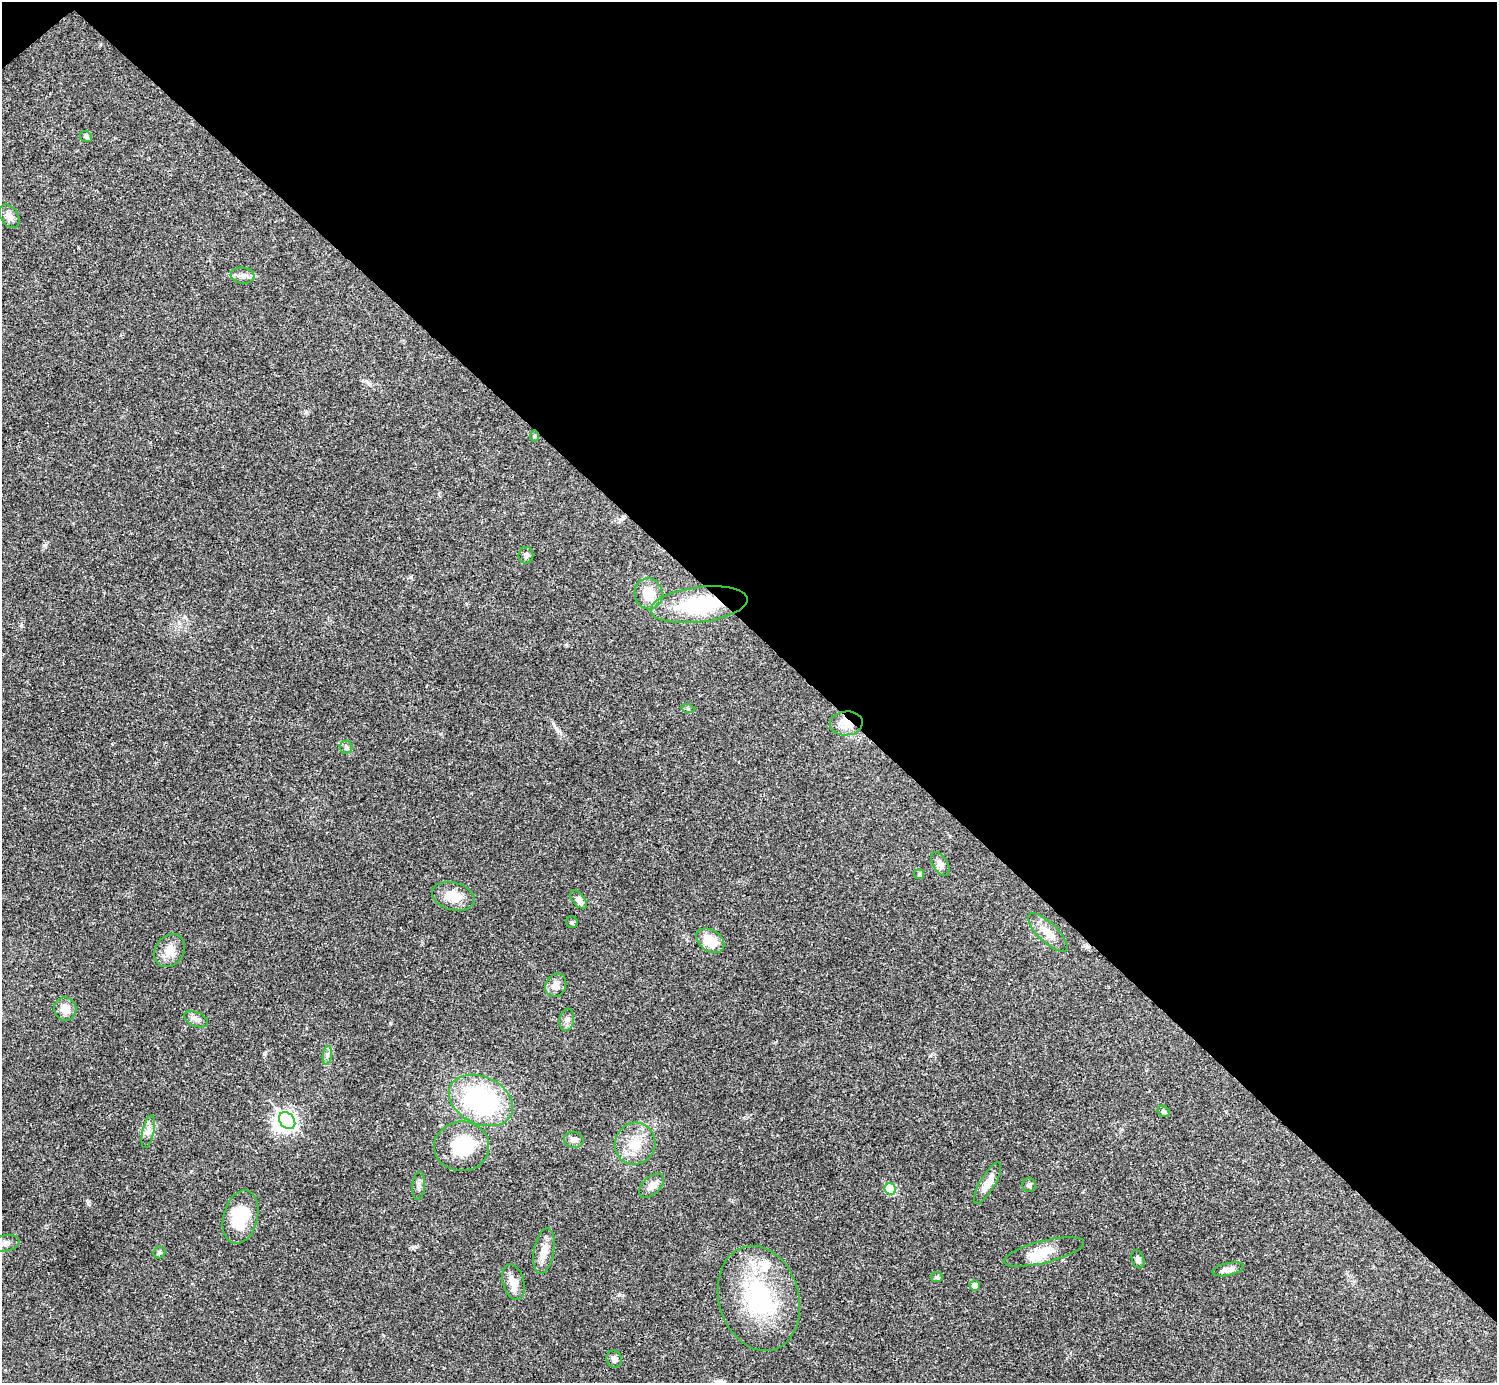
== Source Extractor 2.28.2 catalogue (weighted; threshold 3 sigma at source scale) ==
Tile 3 of 4 x 4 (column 3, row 1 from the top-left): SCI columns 2990-4484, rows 4302-5682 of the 5981 x 5981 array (HDU 1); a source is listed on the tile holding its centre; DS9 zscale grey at full resolution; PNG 1499 x 1385 px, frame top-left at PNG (2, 2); each listed source drawn as its Kron ellipse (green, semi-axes under 4 px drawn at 4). Shown black and unused: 46% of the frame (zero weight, under 3 of 4 exposures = <1% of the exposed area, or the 3 px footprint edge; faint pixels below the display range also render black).
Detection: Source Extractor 2.28.2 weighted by HDU 2 'WHT'; one run over the whole footprint, this tile lists its part. Background 0.0208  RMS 0.0022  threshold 0.0101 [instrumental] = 3 sigma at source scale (4.5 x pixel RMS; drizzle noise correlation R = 1.50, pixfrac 1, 0.05/0.05 arcsec/px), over >= 5 px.
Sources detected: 50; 2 inside a brighter object's white glare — neither listed nor drawn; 1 inside a brighter listed object's ellipse — not listed separately; the other 47 listed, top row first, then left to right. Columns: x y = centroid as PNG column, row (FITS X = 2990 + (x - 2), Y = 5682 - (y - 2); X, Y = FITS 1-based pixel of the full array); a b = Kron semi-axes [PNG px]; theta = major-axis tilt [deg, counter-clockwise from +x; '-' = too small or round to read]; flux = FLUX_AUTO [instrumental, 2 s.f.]
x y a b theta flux
86 137 6 5 - 0.55
9 216 13 9 -57 1.4
243 275 12 8 -6 1.1
534 436 6 4 90 0.25
526 555 8 7 - 0.75
649 594 16 14 -78 4.1
699 605 49 17 7 18
688 709 6 4 -18 0.35
846 723 16 12 4 3
346 747 6 6 - 0.59
940 864 13 7 -60 1.3
919 874 5 5 - 0.33
453 896 22 13 -15 4.2
579 900 11 6 -50 1.2
572 922 6 6 - 0.42
1048 932 26 9 -44 2.9
710 941 15 10 -35 4.5
170 951 17 14 54 2.9
556 985 12 10 60 1.9
65 1009 11 11 - 2.6
196 1019 13 7 -25 1.2
567 1020 11 7 80 0.92
327 1055 9 4 82 0.72
481 1100 33 23 -25 33
1164 1111 6 5 - 0.43
287 1121 9 7 -48 78
148 1132 16 6 77 1.2
574 1140 10 8 -11 0.95
635 1144 21 20 - 5.6
462 1146 27 25 1 11
988 1183 23 7 60 2.6
1029 1185 7 7 - 0.7
419 1186 14 6 86 0.84
652 1186 15 8 43 1.8
890 1189 6 5 - 8.8
240 1217 27 17 75 8.8
5 1243 14 8 9 1.2
544 1251 23 10 80 2.7
1044 1252 41 11 14 4.7
159 1253 6 5 - 0.42
1138 1259 9 6 -69 1
1228 1269 16 6 13 1.3
937 1277 6 5 - 0.44
513 1282 18 10 -75 2.6
975 1285 5 5 - 1.2
759 1298 53 40 -73 27
614 1359 8 7 - 1
Overlapping masked pixels (flux is a lower limit): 2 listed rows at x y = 699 605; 846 723
Isophote crosses this tile's border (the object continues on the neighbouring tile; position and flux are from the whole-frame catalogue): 1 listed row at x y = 5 1243
Unlisted compact peaks at least as high as the median listed source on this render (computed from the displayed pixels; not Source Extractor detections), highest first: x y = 44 545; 21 626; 411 577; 88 1203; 390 1023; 265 1053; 306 412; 619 1295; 566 645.